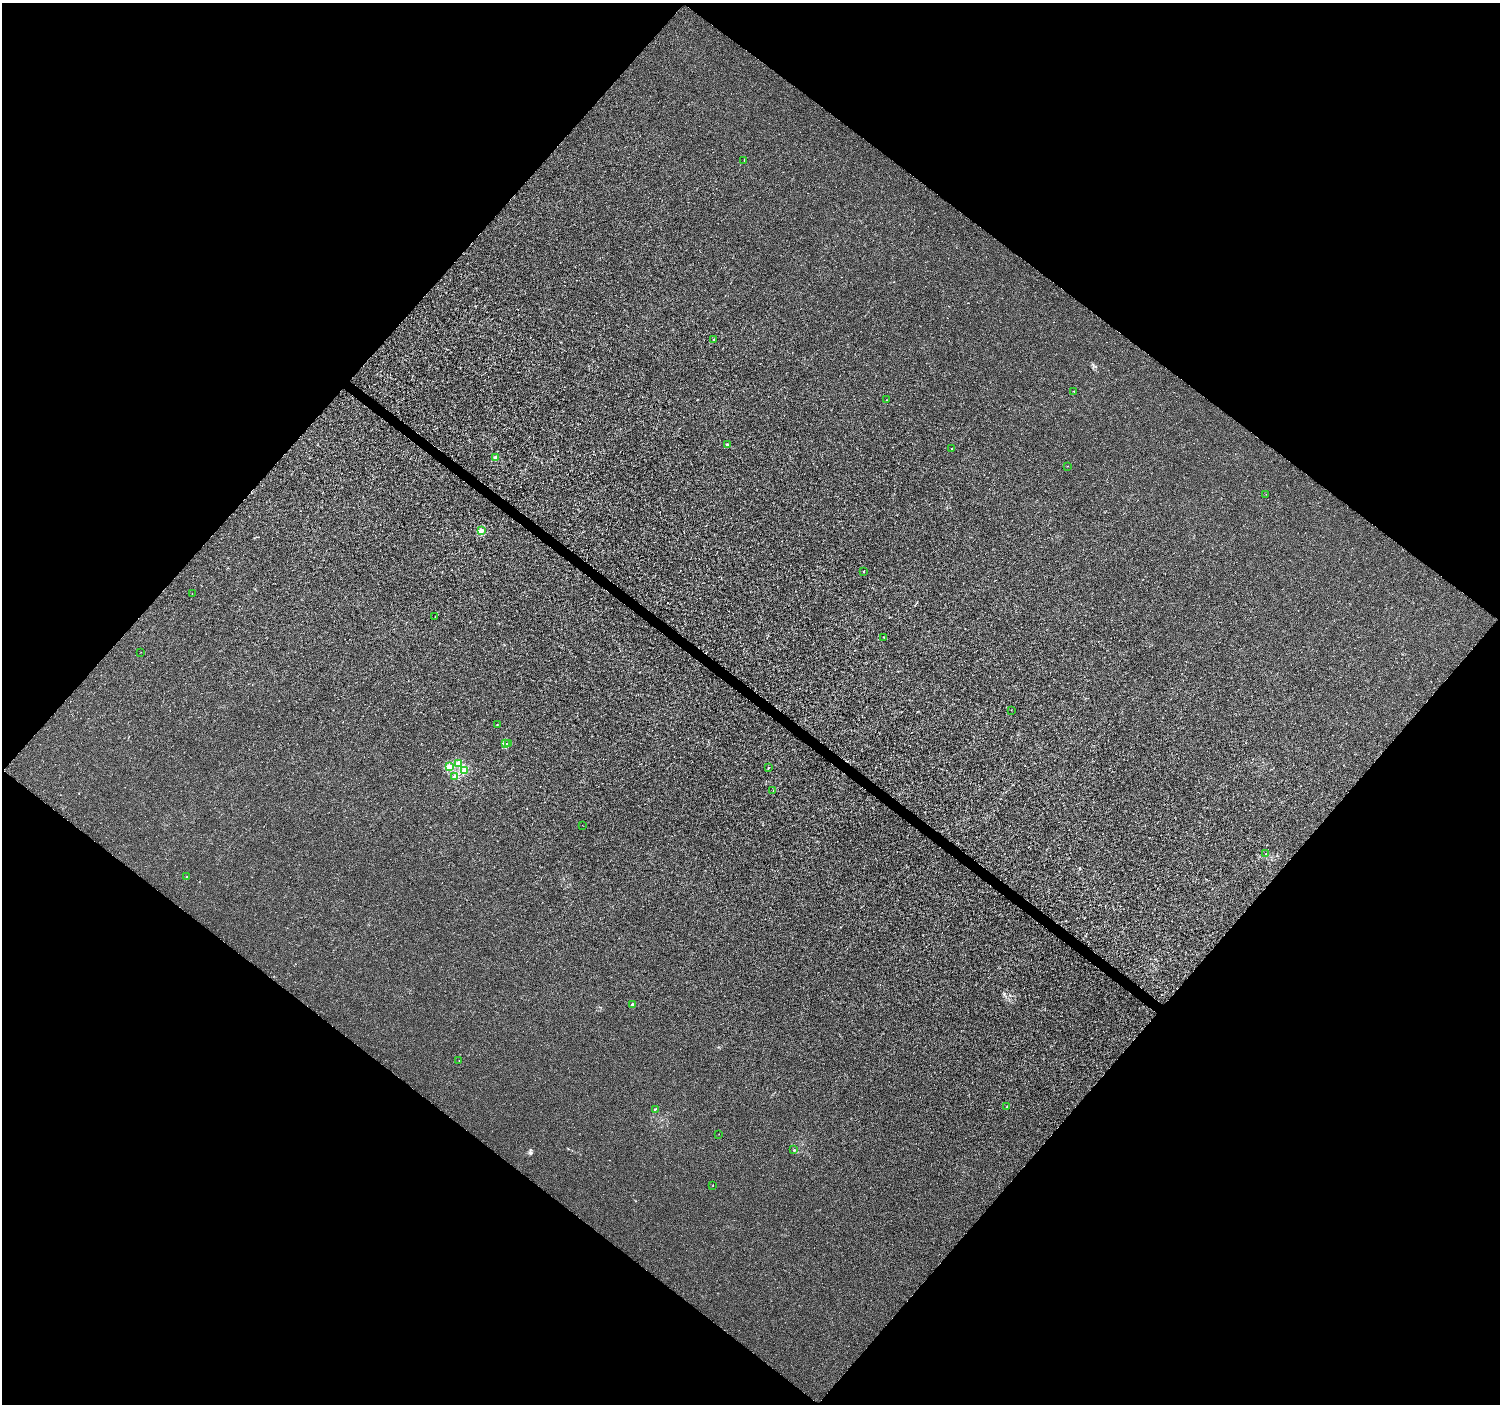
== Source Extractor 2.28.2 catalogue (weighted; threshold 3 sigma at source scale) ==
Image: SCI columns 3-5992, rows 178-5784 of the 6002 x 6027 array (HDU 1 of 3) = the unmasked area's bounding box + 8 px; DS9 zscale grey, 4 x 4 block average (1 PNG px = mean of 4 x 4 image px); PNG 1502 x 1406 px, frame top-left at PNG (2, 3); each listed source drawn as its Kron ellipse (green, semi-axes under 4 px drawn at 4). Shown black and unused: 50% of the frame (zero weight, under 3 of 4 exposures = <1% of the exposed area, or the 3 px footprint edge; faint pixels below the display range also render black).
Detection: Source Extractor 2.28.2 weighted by HDU 2 'WHT'. Background 2.69e-04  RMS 0.0018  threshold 0.00826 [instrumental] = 3 sigma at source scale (4.5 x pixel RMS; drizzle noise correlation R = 1.50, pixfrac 1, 0.0396/0.0396 arcsec/px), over >= 5 px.
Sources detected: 36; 1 coinciding with a brighter row at this scale — not listed separately; the other 35 listed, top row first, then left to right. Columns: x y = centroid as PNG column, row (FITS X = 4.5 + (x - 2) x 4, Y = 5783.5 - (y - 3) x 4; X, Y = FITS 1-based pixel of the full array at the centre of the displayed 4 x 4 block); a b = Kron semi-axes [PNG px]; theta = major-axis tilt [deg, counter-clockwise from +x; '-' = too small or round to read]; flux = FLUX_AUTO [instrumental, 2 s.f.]
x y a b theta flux
744 161 2 2 - 0.31
714 339 2 2 - 1.7
1074 391 2 2 - 0.77
886 400 2 2 - 0.51
727 444 2 2 - 0.83
952 448 2 2 - 0.76
495 458 2 2 - 11
1067 466 2 2 - 0.5
1266 494 2 2 - 0.18
481 531 2 2 - 25
864 571 2 2 - 1.3
192 593 2 2 - 0.22
435 616 2 2 - 0.21
884 637 2 2 - 0.37
141 652 2 2 - 0.15
1011 710 2 2 - 0.28
497 725 2 2 - 0.38
505 743 3 2 - 0.92
509 744 3 2 - 1.1
458 763 2 2 - 20
449 767 2 2 - 30
768 768 2 2 - 0.85
465 770 2 2 - 25
455 777 2 2 - 17
773 791 2 2 - 0.49
582 825 2 2 - 0.23
1266 854 2 2 - 0.43
186 877 2 2 - 0.82
632 1005 2 2 - 4.4
459 1060 2 2 - 0.36
1007 1107 2 2 - 0.35
655 1109 3 2 - 1.1
719 1134 2 2 - 0.46
794 1150 2 2 - 0.83
713 1185 3 2 - 0.31
Diffuse or blended objects may show on this block-average render without a row.